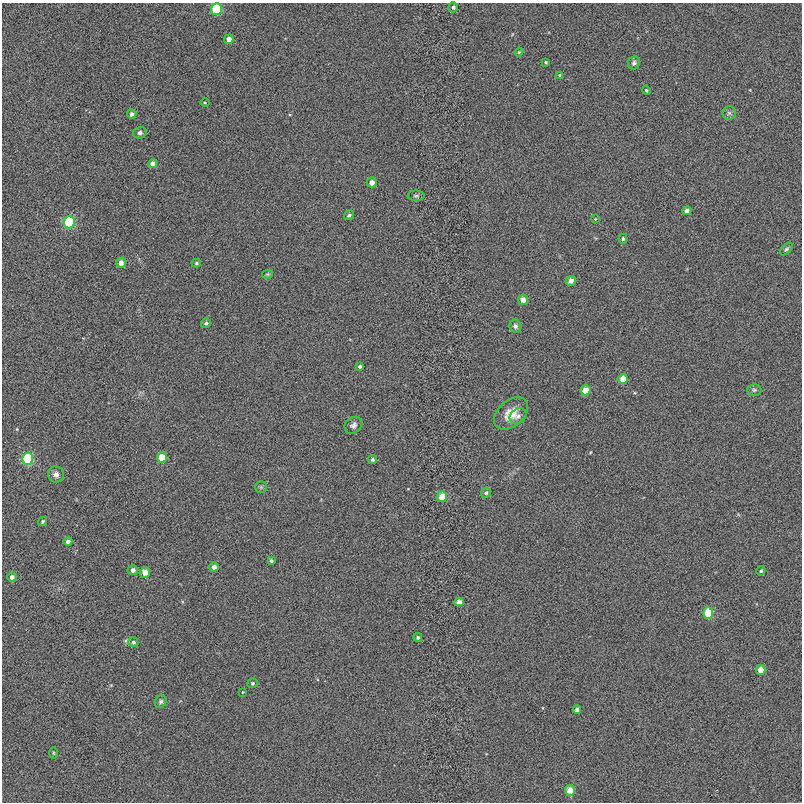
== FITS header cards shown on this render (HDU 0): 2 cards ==
NAXIS1  =                  800
NAXIS2  =                  800

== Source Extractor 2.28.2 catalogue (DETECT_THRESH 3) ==
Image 800 x 800 px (HDU 0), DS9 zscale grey, 1 PNG px = 1 image px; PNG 804 x 804 px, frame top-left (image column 1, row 800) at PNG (2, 3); each listed source drawn as its Kron ellipse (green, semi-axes under 4 px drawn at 4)
Background 0.00183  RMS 0.029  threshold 0.0875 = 3 sigma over >= 5 px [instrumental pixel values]
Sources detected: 61; all 61 listed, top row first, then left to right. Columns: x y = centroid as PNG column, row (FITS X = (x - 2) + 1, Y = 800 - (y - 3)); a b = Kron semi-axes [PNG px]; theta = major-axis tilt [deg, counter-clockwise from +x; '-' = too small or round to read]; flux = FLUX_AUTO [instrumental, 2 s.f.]
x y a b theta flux
453 7 5 5 - 5.2
216 9 6 5 - 73
229 39 5 5 - 13
519 52 4 3 - 2
546 62 4 3 - 2.4
634 63 6 6 - 4.7
560 75 4 3 - 2.6
646 90 4 4 - 2.4
205 103 5 3 - 1.8
729 113 6 6 - 4.9
132 114 5 4 - 5.7
140 133 7 5 15 5
153 164 4 4 - 12
372 182 5 5 - 13
416 196 8 5 0 4
687 211 5 4 - 8.8
349 215 5 4 - 4.7
595 219 4 3 - 1.5
69 222 6 5 - 120
623 239 5 4 - 3.3
786 249 8 4 46 3.6
121 263 5 4 - 13
196 263 4 4 - 3
268 274 5 4 - 2.2
571 281 5 5 - 12
523 300 5 5 - 13
206 323 5 4 - 3.5
515 326 6 6 - 6.2
360 367 4 3 - 4.5
623 379 5 5 - 27
585 390 5 5 - 26
754 390 7 6 - 4.3
511 413 19 13 41 33
518 416 9 7 34 7.8
353 425 9 7 39 7.3
162 457 5 5 - 35
27 459 6 5 - 97
373 460 4 4 - 3.5
56 474 8 7 - 8.9
261 487 5 5 - 3.4
486 493 5 4 - 4.5
442 497 5 5 - 28
43 521 5 4 - 3.5
68 541 4 4 - 6.6
271 561 4 3 - 3.8
214 567 4 4 - 10
133 570 5 5 - 8.8
761 571 5 4 - 3.1
145 572 5 5 - 21
12 577 5 4 - 8.6
459 602 5 4 - 10
708 613 5 5 - 52
418 638 4 4 - 3.3
133 642 5 4 - 3.5
761 670 5 4 - 20
252 683 5 5 - 3.5
243 692 3 2 - 1.4
161 702 6 5 - 4.7
577 710 4 3 - 5.9
53 753 5 3 - 2.1
570 790 5 5 - 25